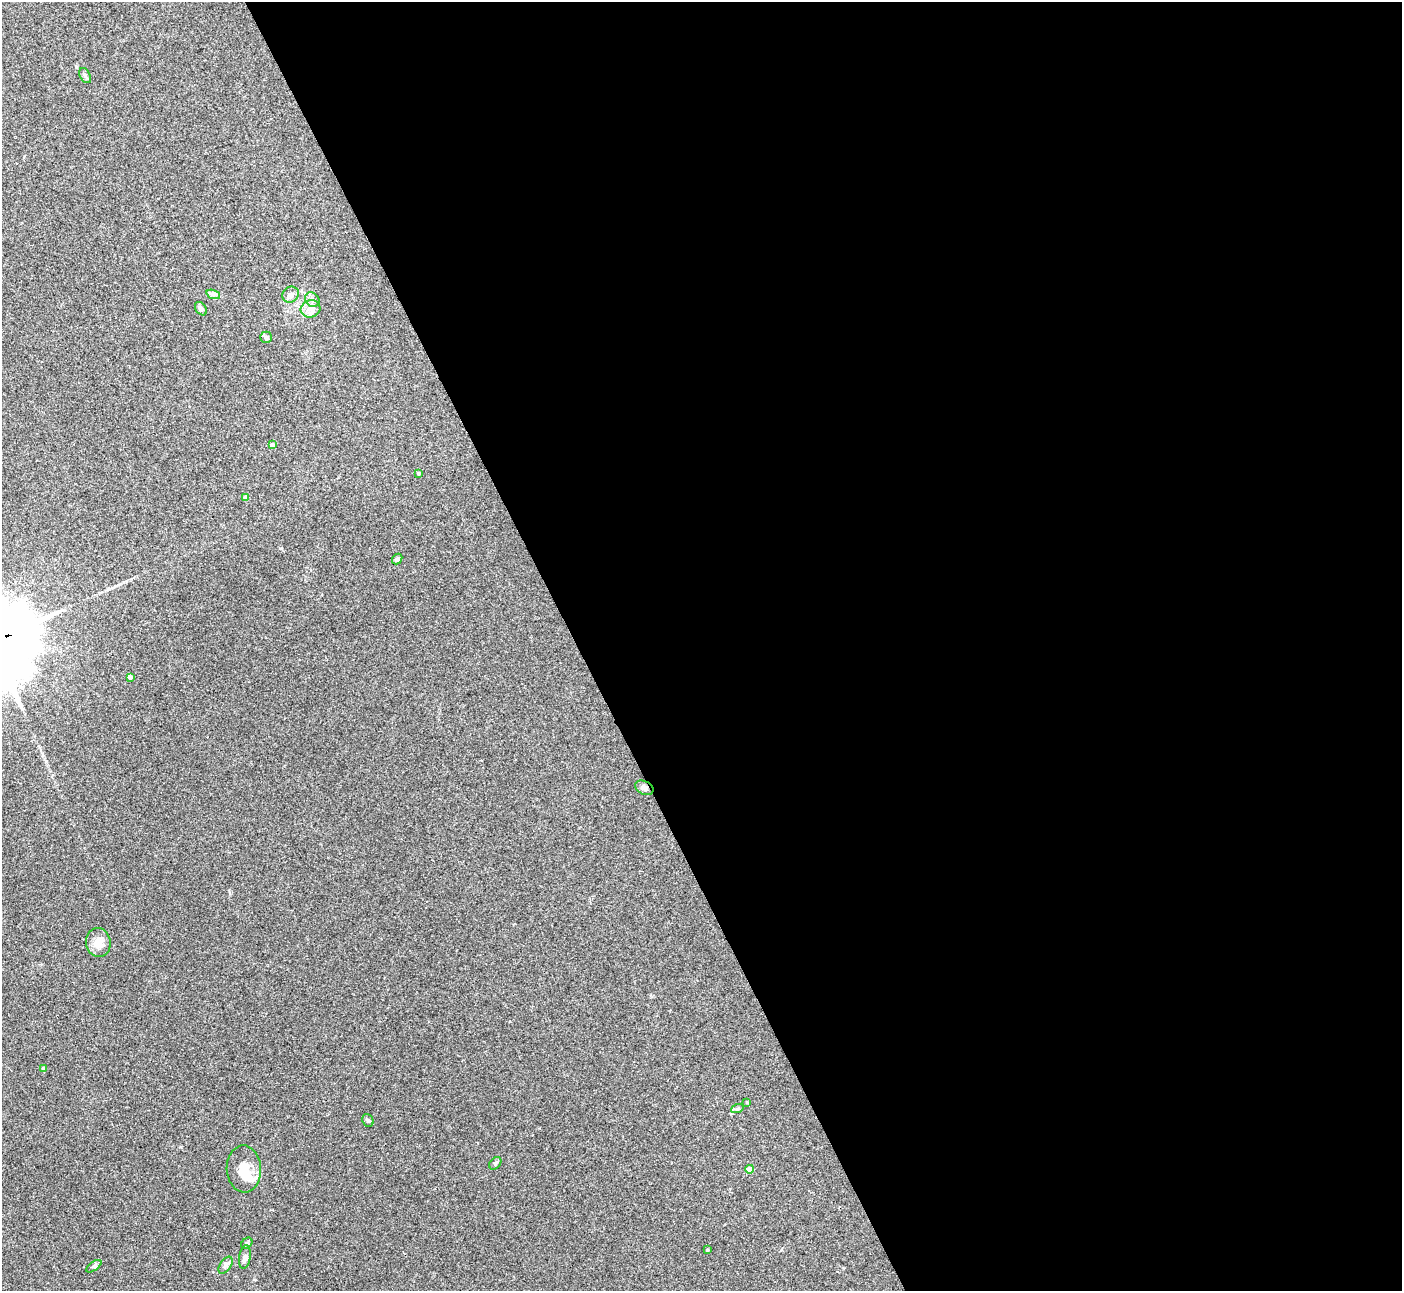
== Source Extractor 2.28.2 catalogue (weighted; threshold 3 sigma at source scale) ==
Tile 8 of 4 x 4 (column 4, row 2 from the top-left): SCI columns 4203-5602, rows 2729-4017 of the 5603 x 5591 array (HDU 1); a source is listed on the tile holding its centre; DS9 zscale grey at full resolution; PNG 1404 x 1293 px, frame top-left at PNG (2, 2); each listed source drawn as its Kron ellipse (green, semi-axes under 4 px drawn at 4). Shown black and unused: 59% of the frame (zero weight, under 3 of 4 exposures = <1% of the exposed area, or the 3 px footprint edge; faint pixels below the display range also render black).
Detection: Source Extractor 2.28.2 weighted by HDU 2 'WHT'; one run over the whole footprint, this tile lists its part. Background 0.106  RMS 0.0063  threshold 0.0281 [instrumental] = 3 sigma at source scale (4.5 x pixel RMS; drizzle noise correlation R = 1.50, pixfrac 1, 0.05/0.05 arcsec/px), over >= 5 px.
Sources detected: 27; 1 inside a brighter object's white glare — neither listed nor drawn; the other 26 listed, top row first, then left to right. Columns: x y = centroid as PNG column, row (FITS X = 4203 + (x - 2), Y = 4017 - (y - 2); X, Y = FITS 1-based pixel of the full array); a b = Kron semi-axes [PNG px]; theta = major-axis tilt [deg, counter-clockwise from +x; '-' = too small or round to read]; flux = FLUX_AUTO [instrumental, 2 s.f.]
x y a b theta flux
85 76 8 5 -62 1.2
213 294 7 4 -19 1.4
291 295 8 7 - 2.2
312 300 8 6 -47 2.1
201 309 7 5 -54 1.8
311 309 10 8 16 3.7
266 337 6 5 - 1
272 445 4 4 - 2.1
418 473 4 4 - 0.95
246 497 4 4 - 3.8
397 559 6 4 48 1.5
130 677 4 4 - 2.7
644 788 10 6 -25 2.3
98 942 14 12 -82 6.1
44 1069 4 4 - 2.8
747 1102 3 3 - 0.51
737 1109 6 4 19 0.96
368 1120 7 5 -66 1.1
495 1163 7 5 50 1.2
244 1169 23 17 -87 11
750 1169 4 4 - 8
247 1243 6 5 - 1
707 1250 4 3 - 0.64
245 1257 12 6 82 2.2
225 1265 9 5 57 1.8
94 1266 9 4 36 1.2
Overlapping masked pixels (flux is a lower limit): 1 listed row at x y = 644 788